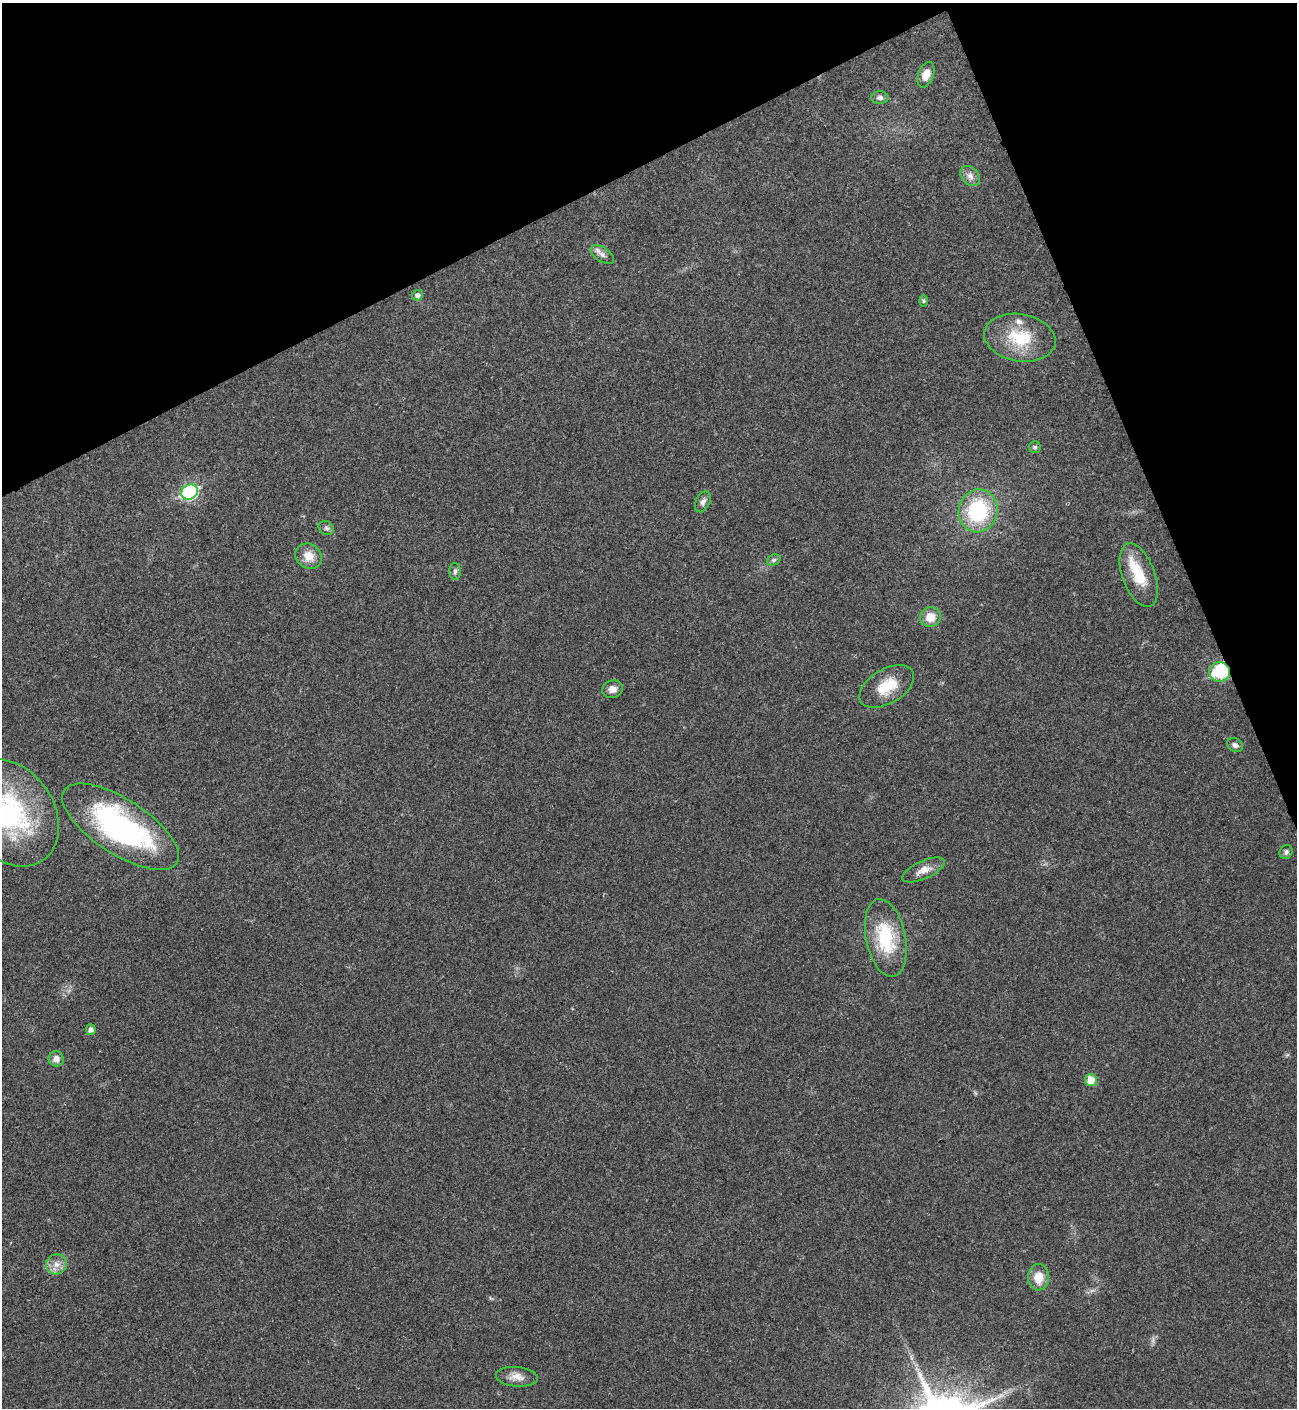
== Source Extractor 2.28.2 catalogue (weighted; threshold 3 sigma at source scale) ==
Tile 3 of 4 x 4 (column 3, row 1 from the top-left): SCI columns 2876-4170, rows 4220-5625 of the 5619 x 5631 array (HDU 1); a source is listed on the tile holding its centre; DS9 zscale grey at full resolution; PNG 1299 x 1410 px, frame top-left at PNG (2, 3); each listed source drawn as its Kron ellipse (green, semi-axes under 4 px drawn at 4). Shown black and unused: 21% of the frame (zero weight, under 3 of 4 exposures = <1% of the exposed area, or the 3 px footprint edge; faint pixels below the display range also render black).
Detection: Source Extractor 2.28.2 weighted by HDU 2 'WHT'; one run over the whole footprint, this tile lists its part. Background 0.0201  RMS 0.0039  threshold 0.0176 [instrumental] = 3 sigma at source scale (4.5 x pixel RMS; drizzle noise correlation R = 1.50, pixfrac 1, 0.05/0.05 arcsec/px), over >= 5 px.
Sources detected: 35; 1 inside a brighter object's white glare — neither listed nor drawn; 2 inside a brighter listed object's ellipse — not listed separately; the other 32 listed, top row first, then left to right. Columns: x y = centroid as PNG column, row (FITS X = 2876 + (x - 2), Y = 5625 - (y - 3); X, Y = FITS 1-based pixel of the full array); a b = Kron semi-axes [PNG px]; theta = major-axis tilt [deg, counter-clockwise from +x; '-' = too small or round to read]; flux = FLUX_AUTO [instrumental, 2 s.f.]
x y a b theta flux
926 75 13 7 70 4.3
880 98 8 6 -1 1.4
970 176 11 8 -50 2.2
602 255 13 7 -34 2
417 295 5 5 - 1.5
923 301 6 4 -90 0.5
1020 338 36 23 -10 18
1035 447 6 6 - 0.73
190 492 8 7 - 54
703 502 11 7 64 1.6
978 511 21 19 74 33
326 528 8 6 -33 1.1
309 556 14 12 -36 5.3
774 560 7 5 22 0.81
455 571 8 5 89 0.99
1139 575 33 16 -70 12
930 617 10 10 - 5.3
1220 672 10 9 - 42
887 686 30 17 30 11
612 689 10 8 19 2.6
1235 745 8 6 -33 1.5
10 813 57 43 -56 59
120 827 67 27 -33 82
1286 852 7 6 - 1.1
923 870 23 9 24 3.9
886 938 39 20 -78 22
91 1030 5 5 - 1.4
56 1059 7 7 - 2.5
1091 1080 6 6 - 7.2
57 1264 10 10 - 3
1039 1277 13 10 -89 5.9
517 1377 21 10 -5 3.9
Overlapping masked pixels (flux is a lower limit): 1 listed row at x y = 1220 672
Isophote crosses this tile's border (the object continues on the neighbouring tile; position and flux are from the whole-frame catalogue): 1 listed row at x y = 10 813